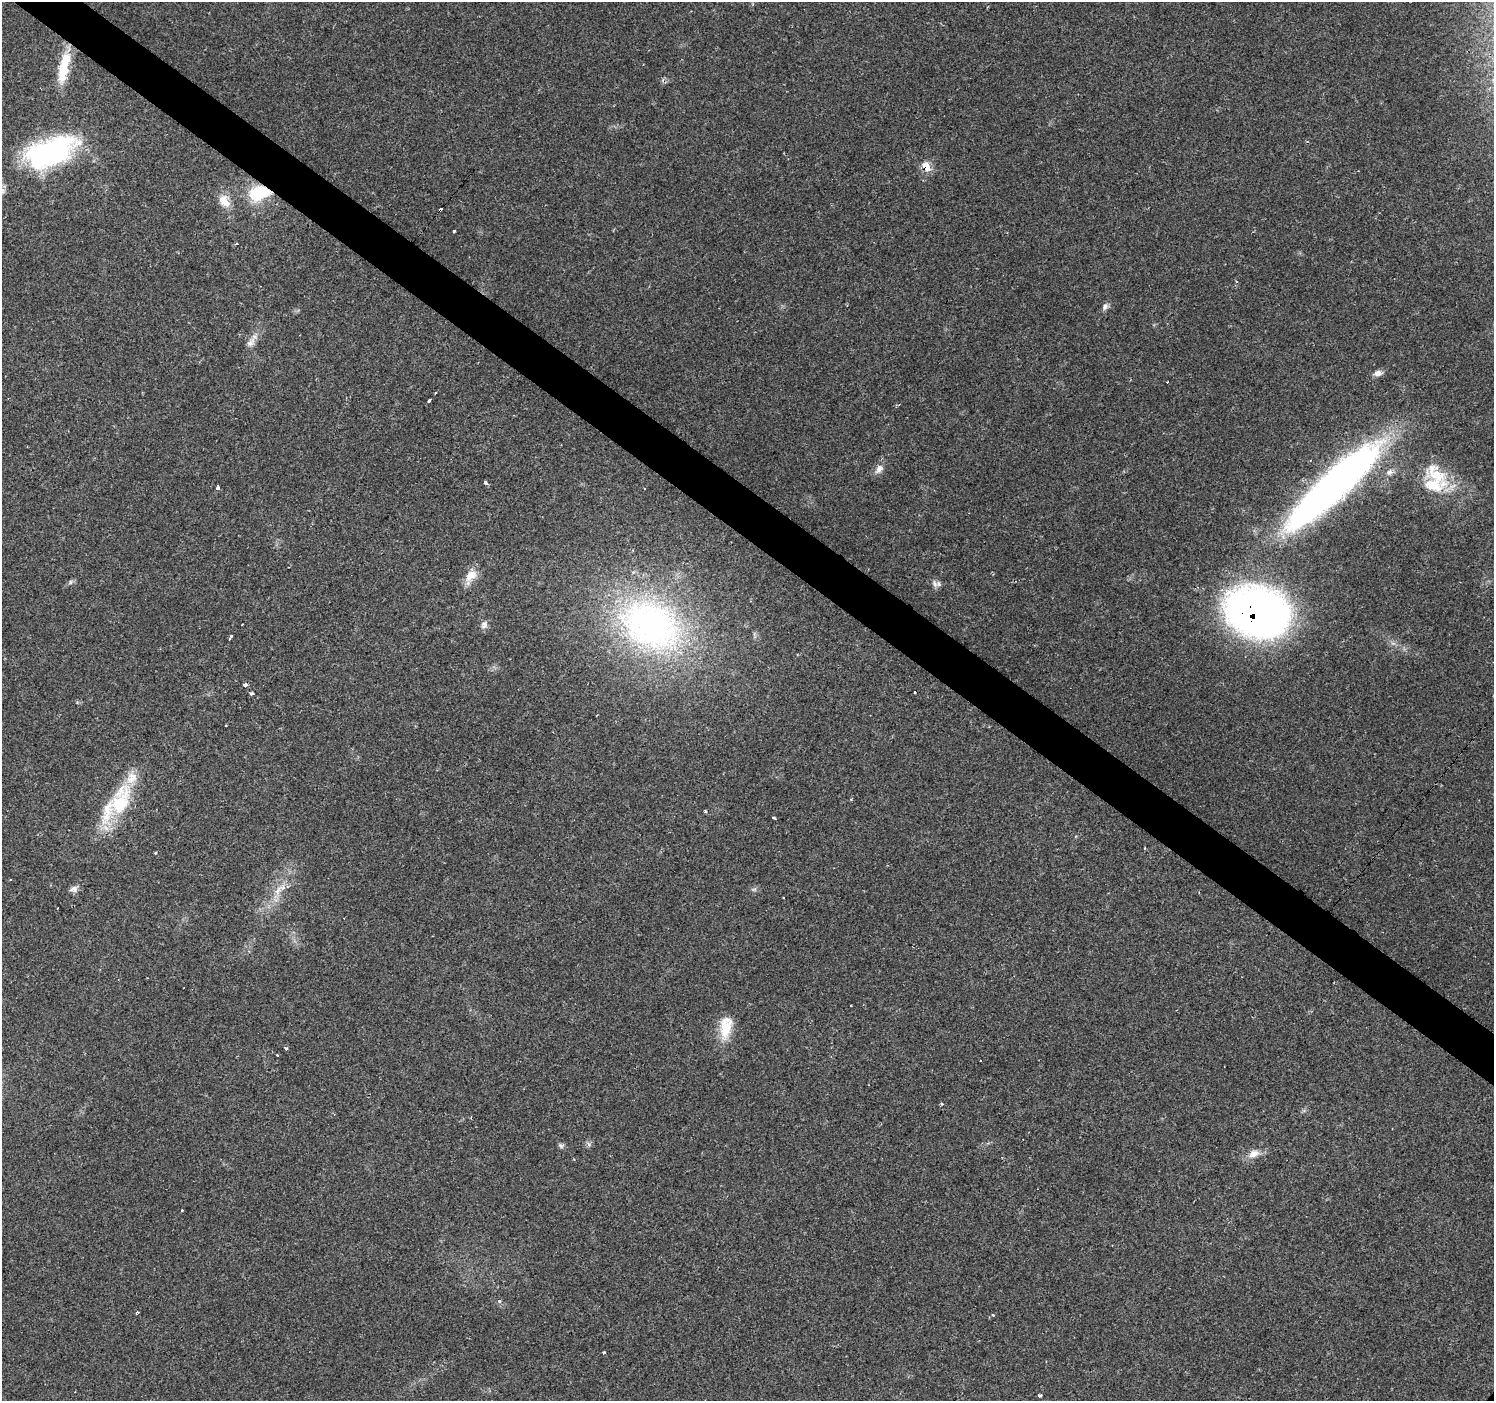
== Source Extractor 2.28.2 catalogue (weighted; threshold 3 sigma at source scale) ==
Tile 11 of 4 x 4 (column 3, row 3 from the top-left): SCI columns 2987-4478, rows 1573-2971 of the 5976 x 6010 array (HDU 1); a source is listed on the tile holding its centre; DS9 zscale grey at full resolution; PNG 1496 x 1403 px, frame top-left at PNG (2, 2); no overlay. Shown black and unused: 4% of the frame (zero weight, under 2 of 3 exposures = <1% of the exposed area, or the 3 px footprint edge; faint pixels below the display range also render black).
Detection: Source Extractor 2.28.2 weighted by HDU 2 'WHT'; one run over the whole footprint, this tile lists its part. Background 0.0614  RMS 0.0046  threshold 0.0205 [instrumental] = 3 sigma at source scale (4.5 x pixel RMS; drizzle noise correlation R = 1.50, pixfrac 1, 0.0396/0.0396 arcsec/px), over >= 5 px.
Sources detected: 61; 7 cosmic-ray / hot-pixel residue — not listed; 4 inside a brighter listed object's ellipse — not listed separately; the other 50 listed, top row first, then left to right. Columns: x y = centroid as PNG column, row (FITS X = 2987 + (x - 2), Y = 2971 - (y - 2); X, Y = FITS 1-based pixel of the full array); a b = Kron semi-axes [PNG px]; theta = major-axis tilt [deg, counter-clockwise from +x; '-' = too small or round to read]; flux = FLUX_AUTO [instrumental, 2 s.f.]
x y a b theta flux
64 68 39 11 79 16
50 152 59 29 21 79
926 166 8 6 -53 9.6
259 193 25 16 15 20
224 201 18 12 -54 6.2
454 231 3 3 - 1.4
1105 307 10 7 62 1.6
251 342 15 8 51 3.1
1378 373 10 7 7 2.5
1167 382 3 2 - 0.57
435 393 3 3 - 1.1
429 400 4 3 - 2.6
879 469 14 9 54 3
1389 472 11 8 22 2.2
486 483 3 3 - 4.1
1433 485 42 19 -2 18
1332 487 125 27 43 250
218 488 3 3 - 4.9
471 576 20 12 42 5.8
70 582 6 4 90 0.73
935 584 12 7 -64 2
1257 613 50 39 -16 330
484 625 11 8 57 2
651 625 90 64 -28 160
231 636 5 5 - 0.96
245 685 4 3 - 3.9
915 692 3 3 - 1.2
252 694 4 3 - 1.8
851 800 3 3 - 0.44
121 802 53 25 71 29
705 811 3 3 - 0.93
774 818 5 2 - 0.49
155 853 3 3 - 0.79
10 879 3 3 - 1.6
74 889 11 7 -1 2
754 889 7 4 18 0.8
278 890 18 6 57 4.5
851 1005 3 3 - 1
726 1027 33 15 80 11
286 1048 3 3 - 1.2
942 1104 4 4 - 0.55
589 1144 7 4 -70 0.92
561 1145 8 6 -31 1.1
1254 1154 16 9 24 4.3
182 1210 3 3 - 0.74
499 1301 4 3 - 1.2
137 1312 4 3 - 1
993 1315 3 3 - 0.88
604 1352 3 3 - 2.1
1040 1396 3 3 - 4.2
Overlapping masked pixels (flux is a lower limit): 4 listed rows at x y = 926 166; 259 193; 1332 487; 1257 613